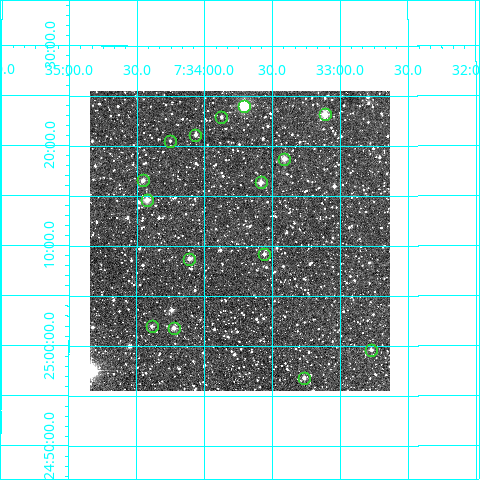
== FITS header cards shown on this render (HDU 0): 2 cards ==
NAXIS1  =                  300
NAXIS2  =                  300

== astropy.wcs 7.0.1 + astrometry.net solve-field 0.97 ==
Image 300 x 300 px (HDU 0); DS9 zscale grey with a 90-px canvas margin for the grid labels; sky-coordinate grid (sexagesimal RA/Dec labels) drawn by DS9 from the SOLVED WCS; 15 Tycho-2 reference stars matched to detected sources circled (green)
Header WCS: RA---TAN/DEC--TAN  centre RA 07:33:44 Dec +25:11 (113.43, +25.18 deg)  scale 6 arcsec/px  FOV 30.0' x 30.0'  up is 0 deg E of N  parity normal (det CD < 0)
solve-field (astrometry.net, Tycho-2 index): VERIFIED the header's WCS against the Tycho-2 star catalogue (verified at 2 index scales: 11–15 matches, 0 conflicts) and refined it, rather than solving blind
Solved WCS: RA---TAN-SIP/DEC--TAN-SIP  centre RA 07:33:44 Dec +25:11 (113.44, +25.18 deg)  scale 6 arcsec/px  FOV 30.0' x 30.0'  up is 0 deg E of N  parity normal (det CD < 0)
The solver's refit moves the header's centre by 1 arcsec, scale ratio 1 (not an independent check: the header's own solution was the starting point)
Tycho-2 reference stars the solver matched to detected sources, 15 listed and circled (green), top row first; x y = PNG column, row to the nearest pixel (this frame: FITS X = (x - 90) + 1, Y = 300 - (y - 91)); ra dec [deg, ICRS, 3 dp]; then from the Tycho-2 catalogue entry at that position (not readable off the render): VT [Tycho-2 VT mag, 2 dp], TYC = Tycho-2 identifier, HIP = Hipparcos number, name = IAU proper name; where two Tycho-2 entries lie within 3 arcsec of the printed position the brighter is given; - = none
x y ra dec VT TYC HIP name
244 106 113.427 +25.400 8.98 1915-1045-1 36765 -
325 114 113.278 +25.386 10.16 1915-1063-1 - -
221 117 113.469 +25.382 11.78 1915-1319-1 - -
195 135 113.517 +25.352 11.42 1915-769-1 - -
170 141 113.563 +25.342 12.23 1915-1035-1 - -
284 159 113.353 +25.312 10.86 1915-1351-1 - -
143 180 113.614 +25.276 11.10 1915-748-1 - -
261 182 113.396 +25.272 10.88 1915-1006-1 - -
147 200 113.607 +25.243 9.86 1915-1267-1 - -
264 254 113.390 +25.153 10.95 1915-1738-1 - -
189 259 113.528 +25.145 10.98 1915-144-1 - -
152 326 113.597 +25.033 11.38 1915-342-1 - -
174 328 113.556 +25.030 10.97 1915-719-1 - -
371 350 113.193 +24.993 11.63 1915-1112-1 - -
304 378 113.317 +24.947 11.20 1915-858-1 - -